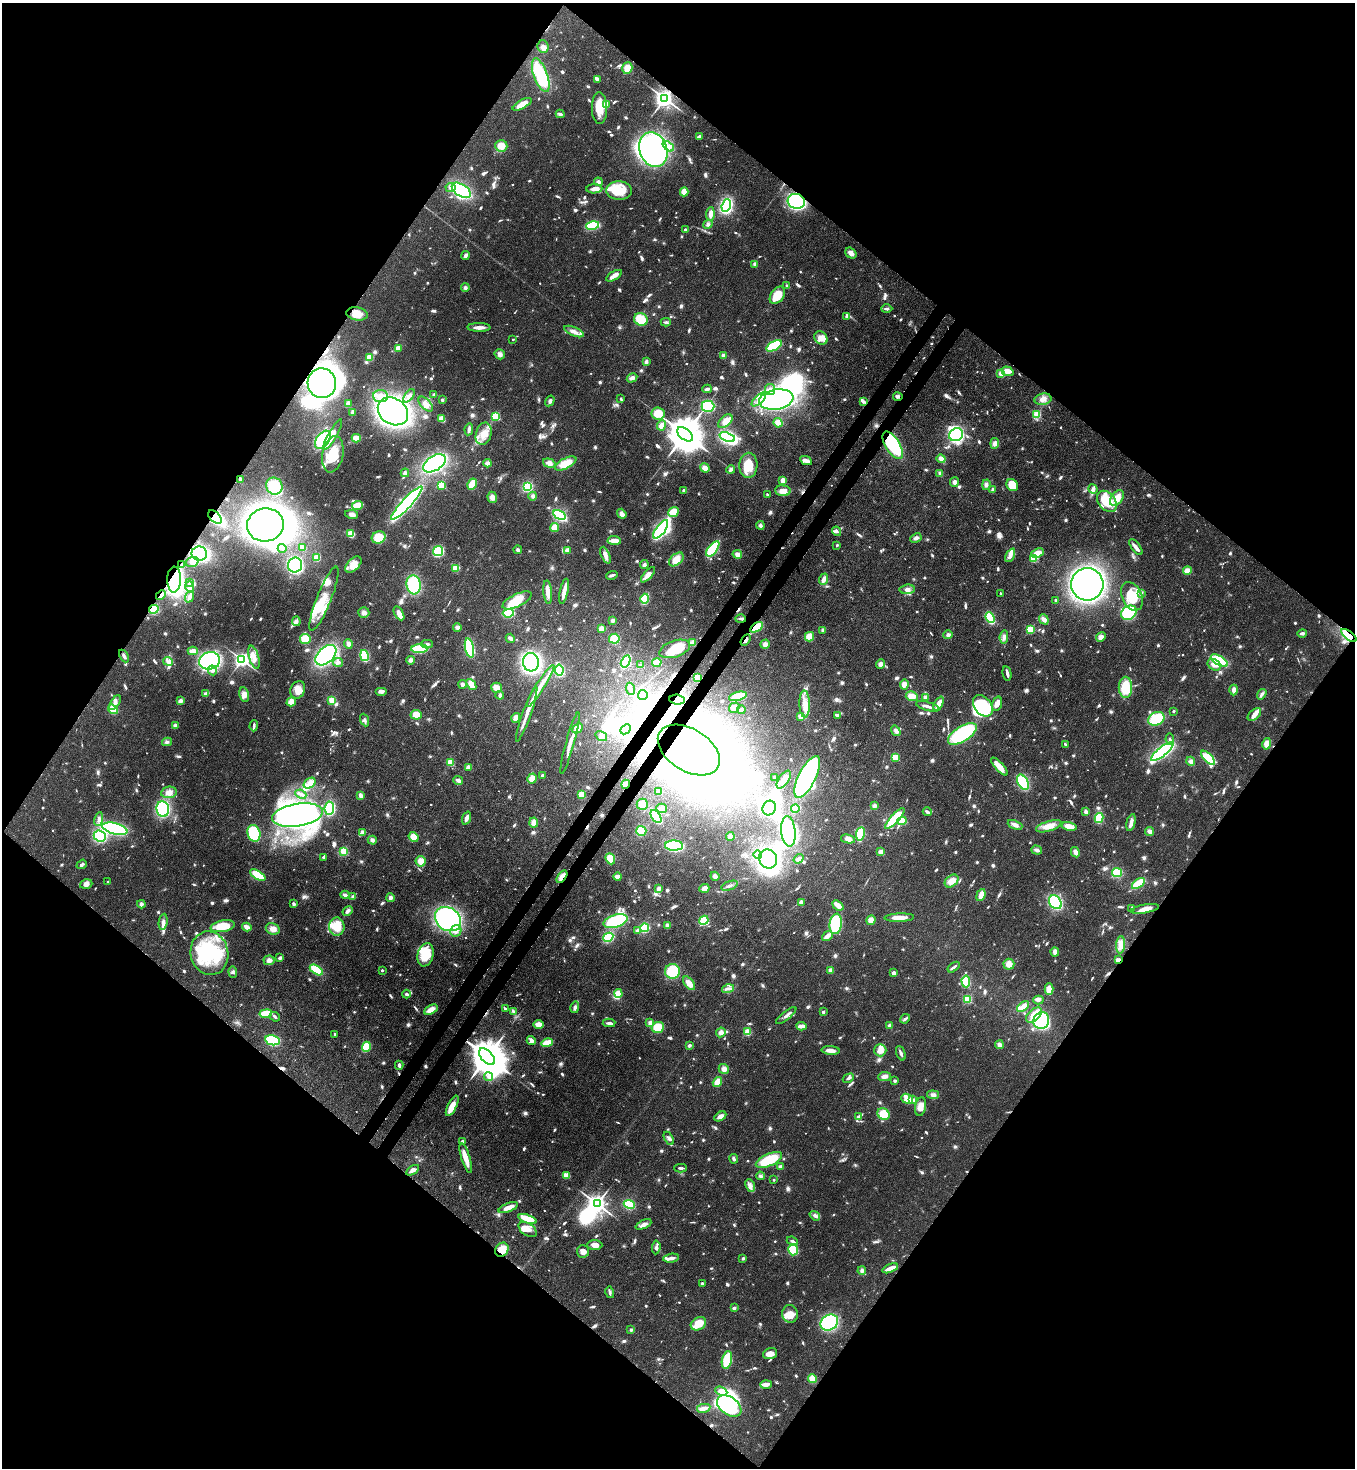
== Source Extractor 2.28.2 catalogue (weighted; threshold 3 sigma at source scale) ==
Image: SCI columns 365-5776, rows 59-5919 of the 6001 x 5978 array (HDU 1 of 3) = the unmasked area's bounding box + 8 px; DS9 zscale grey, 4 x 4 block average (1 PNG px = mean of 4 x 4 image px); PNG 1357 x 1470 px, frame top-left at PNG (2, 3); each listed source drawn as its Kron ellipse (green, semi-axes under 4 px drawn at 4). Shown black and unused: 51% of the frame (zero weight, under 3 of 4 exposures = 7% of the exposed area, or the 3 px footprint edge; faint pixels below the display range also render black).
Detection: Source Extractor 2.28.2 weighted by HDU 2 'WHT'. Background 0.0665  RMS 0.0038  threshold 0.017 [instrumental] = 3 sigma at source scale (4.5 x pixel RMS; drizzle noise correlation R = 1.50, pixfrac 1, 0.05/0.05 arcsec/px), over >= 5 px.
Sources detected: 1392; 7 too faint to see at this stretch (4 x 4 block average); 40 inside a brighter object's white glare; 7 cosmic-ray / hot-pixel residue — neither listed nor drawn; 10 coinciding with a brighter row at this scale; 100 inside a brighter listed object's ellipse — not listed separately; of the other 1228, all 500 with FLUX_AUTO >= 5.19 (the completeness limit of this list) listed and drawn (728 fainter detections not listed), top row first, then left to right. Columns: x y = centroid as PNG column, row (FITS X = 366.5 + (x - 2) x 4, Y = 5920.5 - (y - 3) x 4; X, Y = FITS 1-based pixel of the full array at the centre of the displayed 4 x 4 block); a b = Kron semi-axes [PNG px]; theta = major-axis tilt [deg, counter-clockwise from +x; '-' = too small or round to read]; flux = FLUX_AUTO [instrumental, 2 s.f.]
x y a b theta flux
543 47 6 5 - 10
627 68 6 5 - 29
541 75 17 7 -70 140
598 79 3 2 - 12
665 98 3 3 - 1600
522 104 11 4 29 32
606 104 2 2 - 53
599 108 16 7 -89 41
560 114 4 3 - 7.1
699 136 3 2 - 6.6
501 146 6 6 - 27
668 146 6 3 -39 11
653 150 18 13 -69 660
598 182 4 3 - 6.7
450 187 5 4 - 8.3
594 189 8 4 2 14
461 190 11 6 -33 220
619 190 13 9 -3 62
684 192 4 4 - 25
796 201 9 7 -16 250
726 206 6 4 69 230
710 214 7 3 85 17
708 224 5 4 - 5.8
592 225 7 3 12 130
685 230 2 2 - 21
851 253 6 4 -39 12
466 256 4 3 - 6.3
755 264 3 3 - 7.4
614 276 9 3 30 19
787 286 3 2 - 6.3
465 288 4 4 - 5.4
777 295 9 6 53 51
887 309 5 3 - 7.4
357 314 11 6 -10 29
847 317 3 3 - 12
641 319 7 6 - 77
666 322 5 2 - 5.8
479 327 11 3 -1 17
574 332 10 4 -22 14
821 338 7 6 - 17
513 339 2 2 - 5.2
774 346 8 4 30 100
398 348 3 3 - 22
500 354 5 5 - 9.5
723 356 3 3 - 11
369 357 4 4 - 24
646 362 4 3 - 8.5
1007 371 6 4 -19 19
1001 373 2 2 - 34
632 378 5 4 - 9.4
322 383 15 14 - 1000
707 389 5 2 - 6.1
770 389 5 5 - 11
434 395 3 3 - 7.3
381 396 7 6 - 23
409 396 7 3 53 8.3
898 397 5 3 - 6.3
621 399 3 2 - 6.1
759 399 9 4 43 18
776 399 17 10 9 520
1043 399 8 5 9 15
442 400 2 2 - 20
550 401 6 4 58 6.7
864 402 4 3 - 5.5
348 404 4 3 - 8.7
426 404 9 5 -46 13
708 406 6 5 - 150
393 411 16 13 -34 850
353 412 4 3 - 6.4
658 413 6 6 - 41
1037 414 2 2 - 150
496 416 2 2 - 220
442 419 4 3 - 27
725 421 8 5 43 16
778 423 5 3 - 25
661 425 5 3 - 15
469 429 6 3 81 8.2
484 434 11 7 73 32
685 434 9 5 -40 10000
333 435 17 4 61 26
956 435 7 6 - 220
727 437 8 4 -19 230
356 438 4 3 - 23
323 440 10 6 56 190
995 443 5 4 - 10
893 445 15 7 -58 240
333 454 18 10 79 70
941 459 4 3 - 15
806 460 6 3 -24 13
434 463 12 7 33 380
487 463 4 4 - 9.5
549 463 6 4 -18 15
566 463 12 5 27 42
748 465 12 9 87 54
705 468 5 4 - 15
731 469 4 3 - 6.4
405 473 4 4 - 6.8
940 473 4 3 - 6.8
240 479 4 2 - 7.6
783 480 4 3 - 16
954 482 5 4 - 9.6
472 484 6 3 61 42
441 485 2 2 - 170
986 485 5 4 - 6.8
1012 485 6 5 - 51
274 486 9 8 - 79
527 487 4 3 - 97
1093 489 5 4 - 7.6
684 490 2 2 - 8.9
993 490 3 2 - 8.9
783 491 8 5 -4 22
768 494 3 2 - 5.3
533 496 4 4 - 5.7
492 497 5 5 - 13
1117 498 9 5 56 34
1107 501 12 8 -51 69
407 503 22 5 47 630
357 506 5 3 - 72
673 512 6 4 40 35
352 514 7 4 -10 10
622 514 5 3 - 13
559 515 7 3 -32 250
215 517 8 5 -42 240
265 525 18 16 10 1100
760 525 4 3 - 6.7
554 528 5 4 - 26
661 529 11 4 53 310
837 531 5 3 - 6.9
351 534 4 4 - 25
379 537 7 6 - 58
916 538 6 3 25 7.8
614 540 7 3 -3 21
837 545 2 2 - 10
302 547 4 3 - 14
1136 547 9 2 -52 16
282 548 4 3 - 5.3
713 549 9 4 53 160
518 550 4 3 - 5.2
567 550 3 3 - 13
438 551 5 4 - 140
1037 553 6 3 23 24
199 554 8 7 - 290
737 554 5 4 - 12
605 555 9 3 -66 13
1010 555 7 3 63 16
317 558 4 3 - 32
676 559 8 5 42 29
1034 559 2 2 - 120
192 562 6 5 - 19
353 564 10 5 44 32
182 565 2 2 - 9.4
295 565 7 7 - 220
644 565 4 4 - 5.9
456 568 4 3 - 35
1187 571 4 4 - 19
612 575 6 2 15 8.3
648 575 9 3 49 16
824 579 6 4 70 12
174 580 13 7 88 420
190 582 2 2 - 15
1087 584 16 16 - 900
414 585 9 7 -83 120
190 587 5 3 - 11
907 589 8 4 5 12
564 591 13 2 78 29
548 592 12 3 -85 25
1000 593 2 2 - 5.2
1141 593 3 2 - 7.5
161 595 5 2 - 15
1132 596 15 10 -66 68
189 597 6 2 69 19
324 599 34 7 68 59
645 599 5 3 - 85
517 600 16 6 25 59
1056 600 2 2 - 7.9
154 609 5 4 - 52
364 613 5 5 - 11
399 613 7 3 -59 28
508 613 5 4 - 140
1129 613 8 6 39 110
990 618 5 3 - 120
741 619 5 2 - 6.3
1044 619 5 4 - 12
612 620 3 3 - 7.5
296 621 5 3 - 5.7
457 627 4 3 - 9.7
756 627 7 3 34 70
601 628 3 3 - 17
1030 629 2 2 - 170
823 630 3 3 - 7.4
1302 633 5 3 - 6.2
948 635 4 4 - 6.2
1349 635 9 3 -38 85
809 637 5 4 - 32
1004 637 7 4 84 11
1101 637 5 4 - 11
510 638 5 3 - 9.6
305 639 5 5 - 43
614 639 5 5 - 37
745 640 6 2 58 7.1
692 643 4 4 - 13
348 644 5 3 - 13
427 644 6 4 0 8.2
765 644 5 4 - 10
469 648 10 4 -78 140
420 649 8 3 2 120
675 649 16 8 19 54
193 651 5 3 - 24
326 655 12 7 44 320
124 656 7 2 -60 8.1
364 656 5 3 - 130
254 657 12 4 -74 20
242 660 3 3 - 880
410 660 4 4 - 8.2
168 661 5 4 - 7.8
210 661 10 8 13 330
626 661 6 3 60 210
1219 661 9 4 -30 120
338 662 5 4 - 6.6
531 662 9 8 - 410
657 662 5 4 - 23
881 664 4 4 - 11
640 665 2 2 - 6.6
1214 665 7 5 -33 18
212 670 5 4 - 8
559 670 5 3 - 140
1007 673 7 2 -77 7.5
697 678 3 3 - 38
463 684 4 3 - 7.6
471 684 6 4 -51 23
904 684 5 4 - 17
540 686 25 3 57 31
1125 687 10 6 -89 93
496 688 5 5 - 20
631 689 6 3 -70 6.9
298 690 9 7 66 23
1234 690 5 4 - 10
381 691 6 3 0 11
205 694 2 2 - 37
244 694 7 5 -77 14
1262 694 5 3 - 7.6
500 695 4 3 - 6.8
643 695 5 5 - 86
738 696 9 4 14 59
912 696 6 5 - 25
925 698 4 3 - 8
332 700 2 2 - 120
677 700 7 5 -7 240
180 701 4 3 - 9.2
291 702 5 4 - 23
115 703 8 4 58 12
805 704 14 5 -88 30
939 704 8 3 64 21
997 704 7 4 73 17
927 706 12 3 -16 12
983 706 12 8 -53 150
734 708 5 4 - 9.5
113 709 5 4 - 40
741 710 4 3 - 8.6
1173 711 2 2 - 6.7
527 714 29 3 70 30
1254 714 8 5 42 16
416 715 5 5 - 28
837 715 4 2 - 9.2
801 716 3 2 - 32
516 718 5 4 - 15
1156 719 8 6 26 100
365 720 6 3 -67 6.1
175 726 4 4 - 7.3
254 726 5 2 - 5.4
578 728 6 4 43 33
625 729 6 4 42 190
896 731 6 4 -53 7.1
962 734 16 7 33 200
601 736 6 4 -34 8.1
1170 739 6 2 -81 5.2
167 742 5 3 - 5.7
570 743 32 3 74 27
1065 744 3 2 - 6
1267 744 6 4 77 25
689 750 34 21 -32 2100
1162 751 14 4 39 360
895 757 2 2 - 110
1208 758 9 4 -45 80
1191 761 5 4 - 8.6
450 762 2 2 - 130
468 767 4 4 - 10
999 767 11 4 -48 32
542 775 2 2 - 9.7
774 777 2 2 - 11
807 777 23 8 63 440
532 778 5 4 - 20
458 780 5 3 - 9.3
784 780 10 5 55 20
1023 782 8 5 -61 140
309 783 6 4 36 14
626 784 4 3 - 18
169 792 8 6 8 17
659 792 3 3 - 20
301 794 6 2 -24 7.3
582 794 3 3 - 42
360 795 3 2 - 13
642 804 5 5 - 24
874 806 4 4 - 7.8
329 808 7 4 85 130
662 808 5 5 - 10
769 808 7 6 - 200
795 808 4 2 - 60
163 809 8 6 -81 190
927 812 4 3 - 7.1
1086 812 4 3 - 7.4
297 815 26 11 9 660
656 816 7 4 -57 120
466 818 7 3 69 11
895 818 13 4 48 110
1099 818 5 3 - 77
99 819 7 3 78 8.6
902 821 5 3 - 59
534 823 5 4 - 15
1131 823 8 2 76 18
1015 825 8 4 -23 11
1049 826 13 5 16 28
1069 826 7 4 -13 26
115 829 13 5 -14 320
641 831 5 5 - 84
788 831 15 7 -84 250
363 832 4 4 - 5.9
1150 832 4 3 - 12
254 833 8 6 -74 120
860 834 7 3 80 120
100 836 6 5 - 150
730 836 4 4 - 8.2
414 837 5 4 - 26
848 839 7 4 -12 13
372 840 4 4 - 7.4
674 846 9 5 -1 170
1037 850 5 3 - 7.6
344 852 3 2 - 63
881 852 3 3 - 30
1075 852 5 4 - 12
757 855 4 3 - 6.1
324 857 3 2 - 5.6
610 859 6 4 -67 35
768 859 10 8 -60 480
799 859 5 3 - 7.9
421 861 5 5 - 22
82 864 5 3 - 5.4
1117 873 5 4 - 50
258 875 8 4 -31 58
715 876 4 4 - 8.5
562 877 7 3 55 23
618 877 4 3 - 16
952 881 8 5 41 23
108 882 2 2 - 7.1
86 884 6 4 18 12
1138 884 7 3 35 110
730 886 9 2 19 6.6
704 888 5 3 - 15
658 889 4 3 - 9.5
345 895 4 3 - 6.8
981 895 6 3 70 34
353 897 3 3 - 5.8
390 898 4 3 - 8.4
801 902 4 3 - 7
1055 902 7 5 -55 210
141 904 4 4 - 7.5
294 904 3 2 - 5.4
838 905 6 3 -39 26
1132 908 3 2 - 5.5
1145 909 14 3 10 30
347 911 6 4 51 7.3
899 918 15 3 2 30
448 919 14 11 -35 390
704 920 5 4 - 54
871 920 5 4 - 14
615 921 12 6 17 150
163 922 8 3 81 12
836 924 10 6 82 120
668 925 4 3 - 11
223 926 12 5 11 59
247 927 4 2 - 19
337 927 9 7 -89 47
645 928 4 4 - 75
273 929 7 5 -23 18
638 930 4 3 - 6.9
456 931 6 5 - 13
827 936 6 3 39 15
608 937 5 4 - 110
1121 945 9 4 86 25
1055 952 4 3 - 15
209 953 22 19 -78 190
426 955 12 8 74 75
280 958 3 2 - 9
269 960 5 5 - 10
1118 960 4 3 - 8.9
1009 964 5 5 - 16
954 967 7 2 36 7.3
316 970 7 3 -34 93
382 970 2 2 - 5.6
831 970 3 3 - 12
672 971 7 7 - 91
233 972 5 3 - 5.2
894 973 4 3 - 7.7
966 981 6 4 -85 72
689 983 8 4 -53 21
728 989 6 2 17 6.2
1049 989 5 4 - 32
406 994 4 3 - 5.2
618 994 4 4 - 26
968 999 2 2 - 160
1038 1000 5 4 - 5.7
575 1007 6 3 75 6.2
1023 1007 7 4 40 22
505 1009 3 2 - 5.8
431 1010 7 4 28 23
513 1011 4 2 - 6.9
823 1012 2 2 - 17
266 1013 6 3 10 69
786 1015 12 2 39 9.7
1034 1015 9 5 43 53
275 1017 5 2 - 6.1
905 1019 5 3 - 5.8
1041 1021 8 7 - 230
609 1023 6 3 2 7
650 1023 2 2 - 41
538 1024 5 3 - 34
890 1025 3 3 - 7.1
801 1026 5 2 - 27
658 1027 6 5 - 55
721 1032 5 4 - 10
748 1032 4 3 - 28
335 1035 3 2 - 5.5
273 1040 7 5 -12 150
531 1040 5 4 - 8.8
547 1043 6 3 14 40
689 1045 3 2 - 7.5
999 1045 4 4 - 11
366 1047 5 3 - 86
880 1050 6 6 - 25
831 1051 9 3 -4 18
901 1053 7 3 -70 7
487 1057 10 5 -46 11000
399 1065 4 3 - 8.1
724 1069 5 4 - 13
884 1076 6 4 7 11
488 1077 4 3 - 6.2
848 1078 6 3 31 6.7
895 1081 2 2 - 5.5
717 1082 5 4 - 28
933 1095 6 4 -8 8.8
907 1099 6 5 - 24
913 1100 4 3 - 9.7
452 1106 11 4 63 31
920 1107 9 5 79 20
884 1114 6 5 - 48
720 1116 6 3 31 13
859 1116 3 2 - 6.6
669 1138 7 3 -61 6.8
463 1141 3 2 - 7.4
466 1158 15 4 -73 25
734 1159 5 3 - 5.8
769 1160 14 6 23 96
781 1167 4 4 - 6.2
681 1168 6 2 -1 5.5
413 1170 7 3 31 13
566 1175 3 2 - 36
760 1176 4 3 - 5.4
774 1180 2 2 - 7.1
750 1185 6 4 -66 9.4
597 1204 3 3 - 1600
629 1204 5 4 - 100
508 1208 10 4 22 23
815 1216 5 3 - 6.5
528 1219 9 4 -20 49
643 1224 8 4 25 10
528 1230 10 6 -35 23
792 1241 6 2 -21 7.3
595 1245 7 5 -1 16
656 1247 7 3 84 6
502 1250 7 6 - 34
793 1250 5 5 - 110
583 1251 6 6 - 14
671 1258 8 3 7 13
743 1258 2 2 - 14
890 1268 8 3 22 22
862 1271 4 3 - 7.6
702 1283 2 2 - 11
610 1292 6 2 -77 7.1
734 1308 2 2 - 15
790 1314 9 8 - 25
829 1322 9 7 29 260
698 1324 8 6 29 49
631 1330 2 2 - 8.9
770 1354 7 5 19 21
727 1360 9 5 77 91
812 1379 4 4 - 30
766 1384 5 4 - 13
721 1391 6 4 -24 32
729 1406 13 9 -36 210
704 1408 7 2 12 23
Overlapping masked pixels (flux is a lower limit): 24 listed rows (the first 20) at x y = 665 98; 796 201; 322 383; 898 397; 893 445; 240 479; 215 517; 199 554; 182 565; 174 580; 161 595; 154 609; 741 619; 756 627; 1349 635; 745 640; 697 678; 677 700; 689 750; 626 784
Diffuse or blended objects may show on this block-average render without a row.